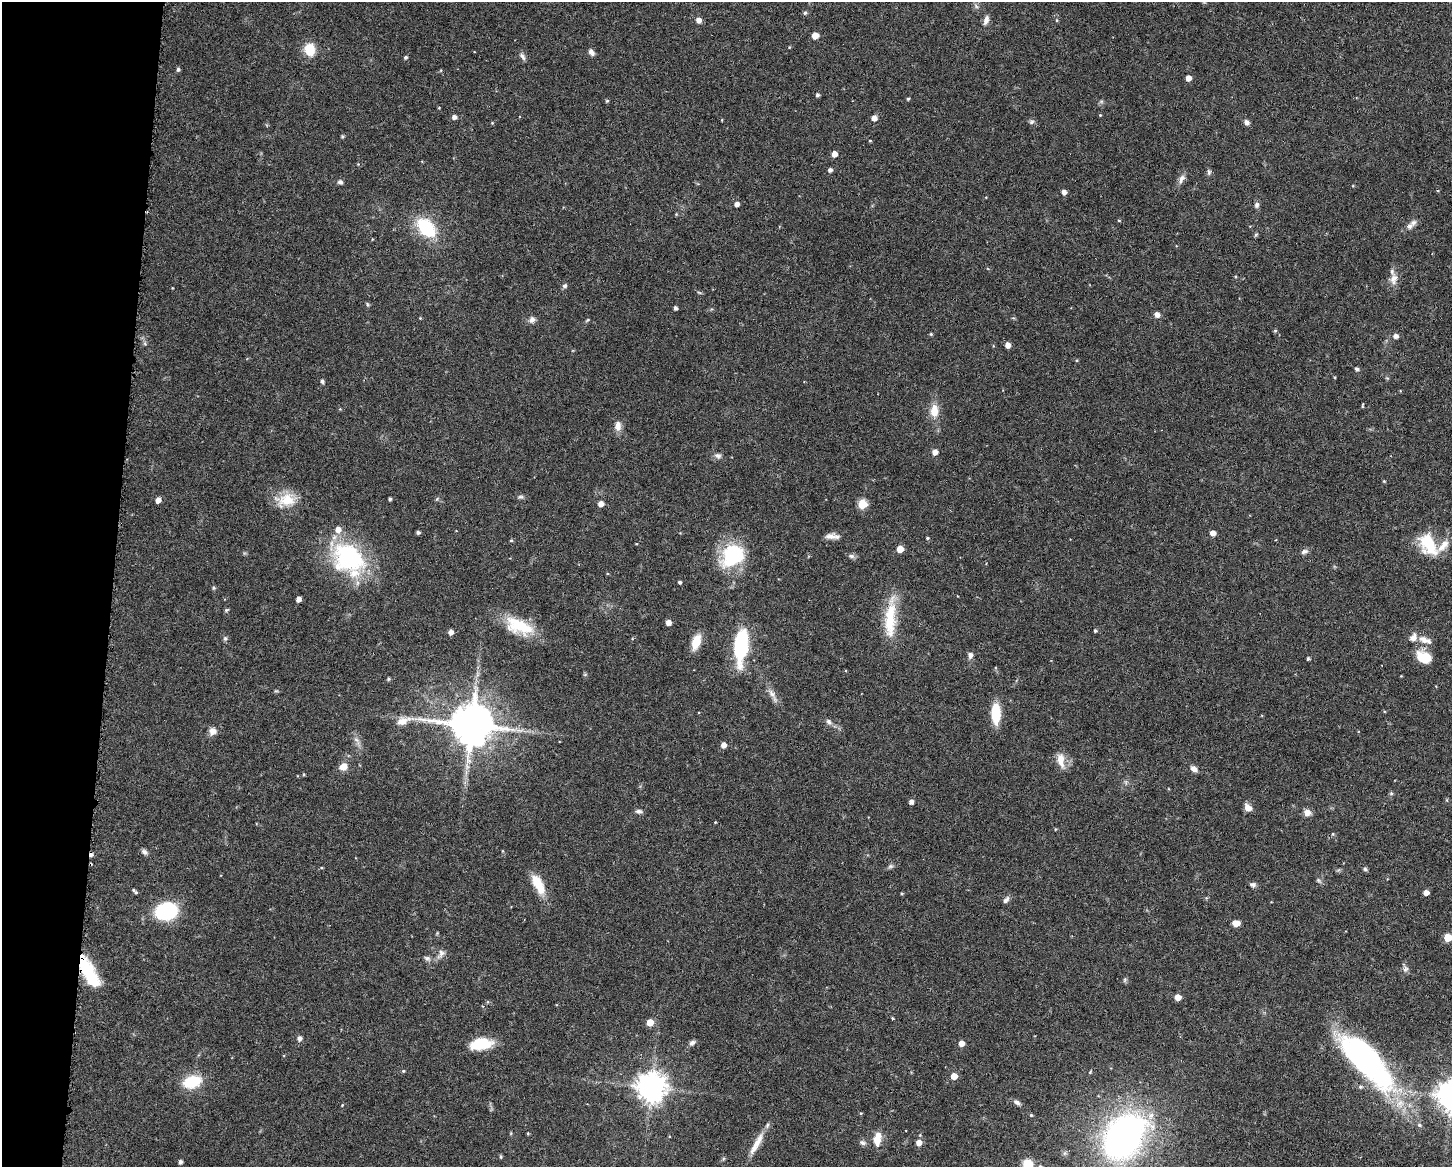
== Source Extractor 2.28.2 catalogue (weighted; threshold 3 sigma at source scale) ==
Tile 7 of 3 x 4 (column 1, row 3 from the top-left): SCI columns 110-1559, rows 1167-2331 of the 4683 x 4661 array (HDU 1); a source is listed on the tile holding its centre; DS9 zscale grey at full resolution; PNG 1454 x 1169 px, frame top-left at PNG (2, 2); no overlay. Shown black and unused: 8% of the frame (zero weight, under 3 of 6 exposures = <1% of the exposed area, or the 3 px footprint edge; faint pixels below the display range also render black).
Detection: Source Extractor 2.28.2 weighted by HDU 2 'WHT'; one run over the whole footprint, this tile lists its part. Background 0.143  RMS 0.0038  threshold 0.0156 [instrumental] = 3 sigma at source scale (4.09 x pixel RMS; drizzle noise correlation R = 1.36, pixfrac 0.8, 0.05/0.05 arcsec/px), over >= 5 px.
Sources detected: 171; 2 inside a brighter object's white glare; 2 cosmic-ray / hot-pixel residue — not listed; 7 inside a brighter listed object's ellipse — not listed separately; the other 160 listed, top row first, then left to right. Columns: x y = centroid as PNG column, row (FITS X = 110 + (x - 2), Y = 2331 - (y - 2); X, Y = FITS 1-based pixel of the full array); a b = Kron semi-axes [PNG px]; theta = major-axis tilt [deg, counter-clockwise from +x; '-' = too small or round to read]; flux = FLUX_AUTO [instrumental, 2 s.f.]
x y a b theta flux
976 6 8 4 -46 0.79
805 13 5 5 - 0.66
699 20 5 5 - 2.2
986 20 13 6 72 1.8
815 36 5 5 - 4.4
789 47 4 3 - 0.26
310 49 14 11 -78 7.4
591 52 9 6 -50 1.2
522 56 11 5 -62 1.2
406 57 5 4 - 0.58
178 69 5 4 - 0.73
1188 78 5 4 - 2.9
817 95 4 4 - 0.76
908 99 4 3 - 0.51
607 101 5 4 - 0.45
439 108 4 3 - 0.26
1100 115 4 3 - 0.29
454 117 5 5 - 1.4
874 118 5 5 - 2.5
1032 122 7 6 - 0.79
1247 122 7 6 - 1.2
492 123 4 3 - 0.32
342 136 4 4 - 0.47
870 141 4 3 - 0.34
834 154 5 4 - 3
830 170 4 4 - 1.1
1209 172 8 5 76 0.75
1181 179 13 7 67 1.7
340 182 7 6 - 0.9
1353 186 3 3 - 0.31
1064 192 4 4 - 1.8
737 204 5 4 - 1.7
1257 205 8 6 75 0.94
1119 220 4 3 - 0.33
1413 223 9 8 - 1.4
426 228 15 9 -47 27
1256 234 6 4 20 0.45
1235 276 4 3 - 0.35
1394 279 15 11 74 3.1
565 286 6 6 - 0.83
367 305 6 4 -71 0.51
675 308 4 3 - 0.89
1157 314 6 6 - 1.5
420 318 4 4 - 0.29
532 320 9 7 50 1.4
587 320 6 3 52 0.39
1275 331 5 4 - 0.52
931 334 4 4 - 0.44
1396 336 6 5 - 1.6
1007 345 5 4 - 2.4
1357 369 5 4 - 0.9
1387 378 5 4 - 0.41
322 381 6 4 -66 0.69
1363 405 6 2 84 0.35
934 411 17 11 87 4.9
618 426 14 8 86 2.4
935 452 5 4 - 2.6
718 456 10 7 -20 1.3
1384 481 5 3 - 0.33
520 497 8 5 13 0.78
390 499 3 3 - 0.72
437 499 6 4 71 0.43
158 500 5 4 - 2.4
286 500 24 17 24 8.3
601 504 5 5 - 2.5
862 504 5 5 - 15
418 532 4 3 - 0.8
1213 533 5 4 - 2.5
831 536 15 7 2 2.3
927 538 4 4 - 0.41
511 540 5 4 - 0.4
1428 545 30 19 -60 13
900 549 5 5 - 5.1
1304 551 10 6 13 1.2
732 555 22 19 50 31
851 556 9 6 -10 0.96
349 558 42 34 -35 40
679 582 3 3 - 0.73
214 588 5 5 - 0.45
298 599 4 4 - 1.9
226 610 6 4 27 0.49
890 619 51 13 86 14
668 622 4 4 - 2.5
519 626 37 18 -19 15
1095 631 4 4 - 0.55
451 632 5 5 - 1.9
225 638 7 5 70 0.67
1424 639 16 9 -29 3.1
696 642 17 8 71 6.3
741 649 24 11 83 35
970 655 8 6 88 1.3
1424 657 19 13 -26 7.3
1308 659 3 3 - 0.59
388 679 4 4 - 0.57
771 693 13 7 -56 2.1
996 713 19 8 -90 11
403 721 21 10 21 3.9
829 722 9 6 -46 1.1
471 725 13 11 -7 1500
213 731 11 10 - 2.1
357 740 13 6 -49 1.7
724 745 5 4 - 2.6
1061 760 21 9 -79 4.1
343 767 10 9 - 2.9
1194 769 9 6 -35 1.7
1391 793 6 5 - 0.56
911 802 5 4 - 1.5
1248 807 9 7 -47 2.3
639 811 9 5 -7 1.1
1307 812 9 8 - 2.1
715 822 4 3 - 0.25
1055 829 4 3 - 0.29
1333 834 5 4 - 0.42
144 852 8 6 -43 1.1
890 866 8 6 20 0.81
1365 869 6 5 - 0.61
1318 880 8 4 -32 0.66
538 884 26 11 -63 7.8
1253 885 8 6 -5 1
134 891 9 3 -42 0.74
902 893 4 3 - 0.4
1426 893 4 4 - 2.4
1006 900 10 6 50 1.2
166 911 20 15 12 27
1236 923 7 6 - 2.6
1448 937 5 5 - 9.6
441 954 14 8 62 1.9
427 958 9 6 -18 1.1
1405 969 10 6 65 1.2
88 971 35 12 -61 18
1125 980 7 5 70 0.63
1178 997 5 5 - 3.9
893 1018 5 3 - 0.38
650 1022 5 5 - 5.4
299 1038 6 6 - 1.2
692 1043 8 6 40 1.1
962 1043 5 5 - 2.6
481 1044 24 12 10 11
1368 1063 74 24 -45 98
403 1071 4 4 - 0.37
1090 1072 5 3 - 0.36
954 1076 5 5 - 4.4
192 1082 21 13 17 11
651 1087 9 9 - 520
1451 1096 9 9 - 520
1017 1102 10 6 -31 1.2
342 1105 4 3 - 0.32
861 1113 5 3 - 0.3
1031 1115 4 4 - 0.45
1419 1125 6 5 - 0.7
528 1133 4 3 - 0.38
920 1135 4 4 - 0.31
1124 1137 39 27 54 140
877 1139 18 9 80 4.4
863 1143 9 6 -32 1.1
919 1143 5 5 - 2.5
756 1144 35 8 60 5.2
501 1157 5 4 - 0.41
180 1162 4 3 - 1.1
1028 1164 11 9 -39 6.4
Overlapping masked pixels (flux is a lower limit): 1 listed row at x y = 88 971
Isophote crosses this tile's border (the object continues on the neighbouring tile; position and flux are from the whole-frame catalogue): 3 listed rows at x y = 1448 937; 1451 1096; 1028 1164